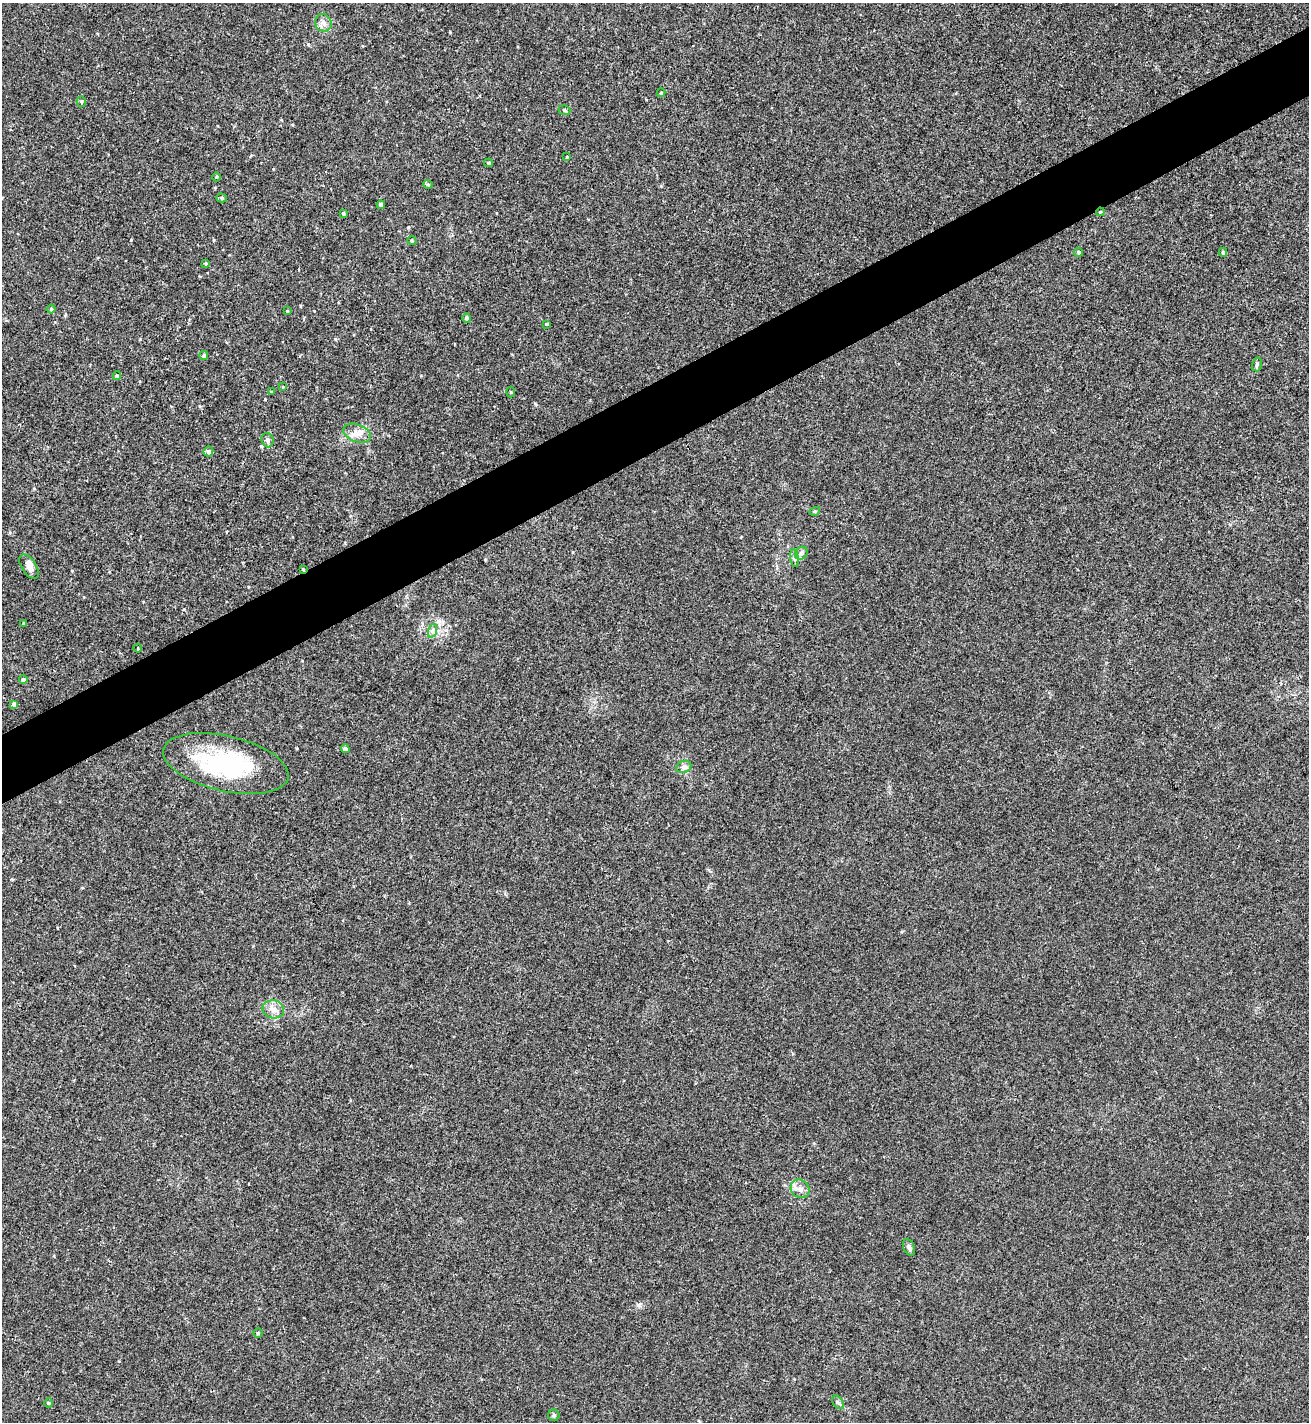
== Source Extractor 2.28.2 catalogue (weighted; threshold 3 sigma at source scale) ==
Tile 10 of 4 x 4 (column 2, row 3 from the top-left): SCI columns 1462-2768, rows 1423-2842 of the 5671 x 5681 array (HDU 1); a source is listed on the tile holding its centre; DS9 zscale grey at full resolution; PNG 1311 x 1424 px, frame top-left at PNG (2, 3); each listed source drawn as its Kron ellipse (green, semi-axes under 4 px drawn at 4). Shown black and unused: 5% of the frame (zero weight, under 3 of 4 exposures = <1% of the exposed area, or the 3 px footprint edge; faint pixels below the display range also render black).
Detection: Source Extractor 2.28.2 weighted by HDU 2 'WHT'; one run over the whole footprint, this tile lists its part. Background 0.0189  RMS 0.005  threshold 0.0226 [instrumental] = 3 sigma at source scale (4.5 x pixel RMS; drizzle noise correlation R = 1.50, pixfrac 1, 0.05/0.05 arcsec/px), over >= 5 px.
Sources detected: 50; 1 inside a brighter object's white glare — neither listed nor drawn; the other 49 listed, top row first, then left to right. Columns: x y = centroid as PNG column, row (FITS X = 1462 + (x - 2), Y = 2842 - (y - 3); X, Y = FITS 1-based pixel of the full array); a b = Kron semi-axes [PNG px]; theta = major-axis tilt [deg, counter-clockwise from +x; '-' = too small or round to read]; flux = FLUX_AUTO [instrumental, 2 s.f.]
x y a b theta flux
323 23 9 8 - 2.3
661 93 4 3 - 0.52
81 101 5 4 - 0.69
564 110 6 4 -19 0.89
567 157 3 3 - 0.42
489 163 4 4 - 0.92
217 177 4 3 - 0.46
428 185 5 3 - 0.61
222 198 5 4 - 0.78
381 205 4 4 - 1.1
1100 212 4 3 - 0.49
343 213 4 4 - 0.74
412 241 5 3 - 0.49
1079 252 4 4 - 0.84
1223 252 4 4 - 0.68
206 264 4 3 - 0.6
51 309 4 4 - 0.69
287 311 4 4 - 0.41
467 318 4 4 - 1.4
546 324 3 2 - 0.51
204 355 4 4 - 0.74
1257 364 7 5 76 0.88
117 375 4 4 - 0.52
283 387 3 2 - 0.41
271 392 3 3 - 0.46
511 392 5 3 - 0.43
357 433 14 8 -20 3.9
268 440 7 6 - 1.4
208 451 5 5 - 1.4
815 511 5 3 - 0.55
801 553 7 5 45 1.3
795 558 9 4 -82 1.2
29 567 13 7 -55 2.7
303 569 3 2 - 0.41
24 623 3 3 - 0.62
432 631 7 4 72 1.2
138 648 4 3 - 0.42
23 679 4 4 - 0.87
14 704 4 4 - 1.9
345 749 4 4 - 1.4
226 764 64 27 -13 55
684 767 8 6 21 1.5
273 1009 11 9 -13 3.4
800 1189 10 8 -41 3
909 1247 9 5 -66 1.5
258 1333 4 4 - 0.67
838 1402 7 5 -52 1.1
49 1403 5 3 - 0.46
554 1415 6 5 - 0.88
Overlapping masked pixels (flux is a lower limit): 2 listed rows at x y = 1100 212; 303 569
Unlisted compact peaks at least as high as the median listed source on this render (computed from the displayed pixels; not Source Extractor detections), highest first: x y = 131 240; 265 399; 638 1305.